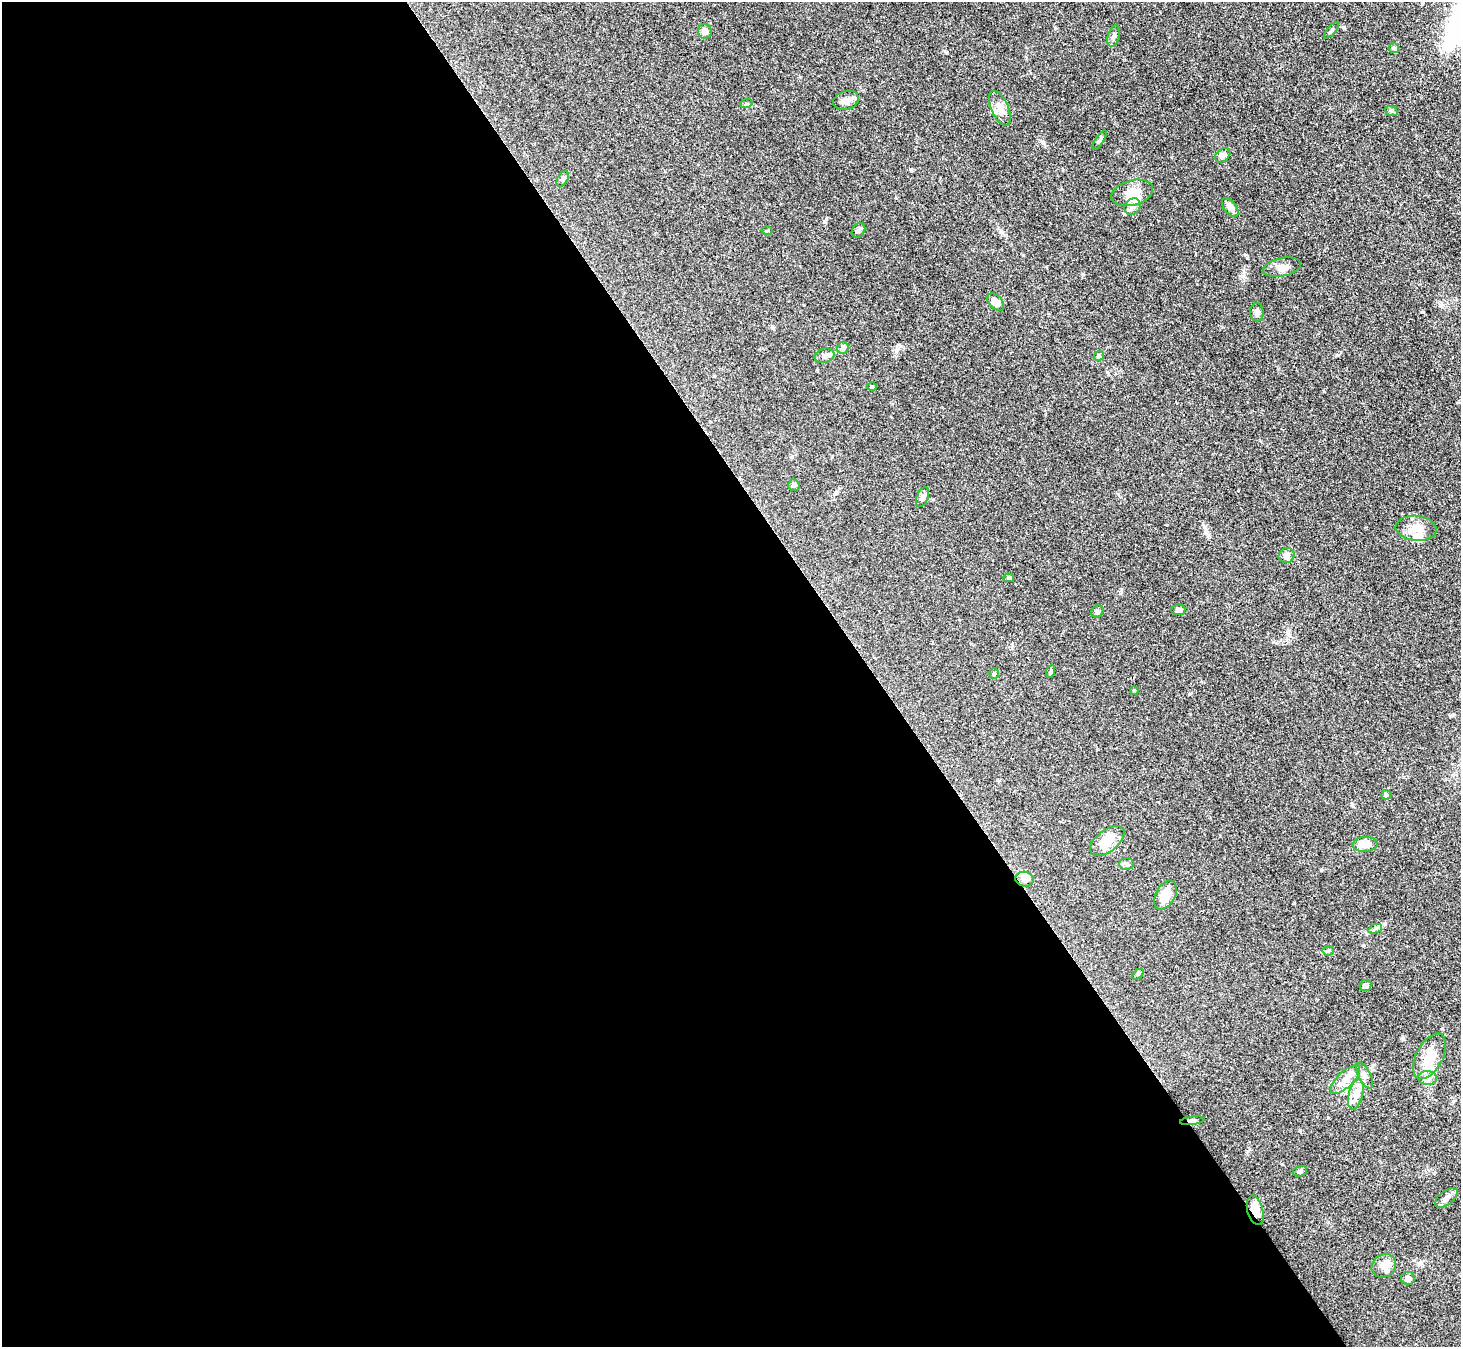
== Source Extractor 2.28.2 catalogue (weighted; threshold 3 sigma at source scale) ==
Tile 9 of 4 x 4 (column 1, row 3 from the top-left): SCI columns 3-1461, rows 1640-2984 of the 5841 x 5833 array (HDU 1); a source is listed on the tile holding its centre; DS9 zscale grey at full resolution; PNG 1463 x 1349 px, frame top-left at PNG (2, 2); each listed source drawn as its Kron ellipse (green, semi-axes under 4 px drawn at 4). Shown black and unused: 60% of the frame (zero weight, under 3 of 4 exposures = <1% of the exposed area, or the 3 px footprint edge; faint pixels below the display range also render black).
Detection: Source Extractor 2.28.2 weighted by HDU 2 'WHT'; one run over the whole footprint, this tile lists its part. Background 0.0864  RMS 0.0056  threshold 0.0254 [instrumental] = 3 sigma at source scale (4.5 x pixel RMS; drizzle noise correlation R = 1.50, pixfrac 1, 0.05/0.05 arcsec/px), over >= 5 px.
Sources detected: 61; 2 inside a brighter object's white glare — neither listed nor drawn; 5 inside a brighter listed object's ellipse — not listed separately; the other 54 listed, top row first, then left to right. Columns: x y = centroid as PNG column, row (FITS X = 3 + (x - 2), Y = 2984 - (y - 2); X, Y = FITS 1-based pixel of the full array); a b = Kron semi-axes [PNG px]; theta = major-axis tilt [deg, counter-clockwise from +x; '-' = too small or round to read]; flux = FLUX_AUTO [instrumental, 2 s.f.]
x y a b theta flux
1332 30 10 2 49 0.8
705 31 7 7 - 2.1
1114 36 11 6 74 1.7
1394 48 5 5 - 0.82
846 100 13 9 18 3
746 104 6 4 19 0.8
1000 108 19 8 -66 4.7
1391 111 6 4 -19 1
1100 140 11 4 57 1.1
1223 155 8 6 40 2.3
563 179 8 5 59 1.1
1132 193 21 12 15 8.7
1132 207 9 7 46 2.8
1230 207 11 6 -51 3.2
858 230 8 6 53 1.2
767 231 5 3 - 0.54
1282 267 19 9 12 4.2
996 302 10 6 -47 4.7
1257 312 9 7 -87 2.1
843 348 6 5 - 2
824 356 10 7 17 2.2
1099 356 5 4 - 0.74
872 387 5 3 - 0.55
794 485 6 6 - 1.3
922 497 10 5 69 1.6
1416 528 20 12 -6 7.5
1286 555 8 7 - 2.6
1009 578 5 4 - 0.99
1178 610 7 5 10 1.6
1097 612 6 5 - 1
1051 671 6 4 71 0.77
994 674 5 4 - 0.77
1134 691 4 3 - 0.66
1386 795 5 4 - 1.1
1107 841 20 11 38 10
1365 844 12 7 3 6.2
1127 864 7 5 -2 1.5
1024 879 9 7 -12 3
1165 895 15 10 61 7.8
1375 929 7 4 20 1.2
1328 951 5 5 - 0.83
1138 974 6 4 44 0.7
1365 986 6 5 - 2.3
1430 1056 25 13 62 11
1365 1076 14 6 -63 2.4
1428 1078 9 7 -2 2.5
1345 1080 19 8 43 5.6
1356 1094 15 7 75 4.1
1192 1121 12 3 8 1.1
1300 1171 7 5 16 1
1446 1198 13 7 38 2.4
1255 1210 15 8 -75 6.2
1384 1266 13 11 40 4.4
1408 1278 7 6 - 1.7
Overlapping masked pixels (flux is a lower limit): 2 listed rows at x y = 1192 1121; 1255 1210
Unlisted compact peaks at least as high as the median listed source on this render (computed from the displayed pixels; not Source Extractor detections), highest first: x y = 1055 28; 826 219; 946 52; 1403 1039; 1245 255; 1440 305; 1248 1151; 1321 870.